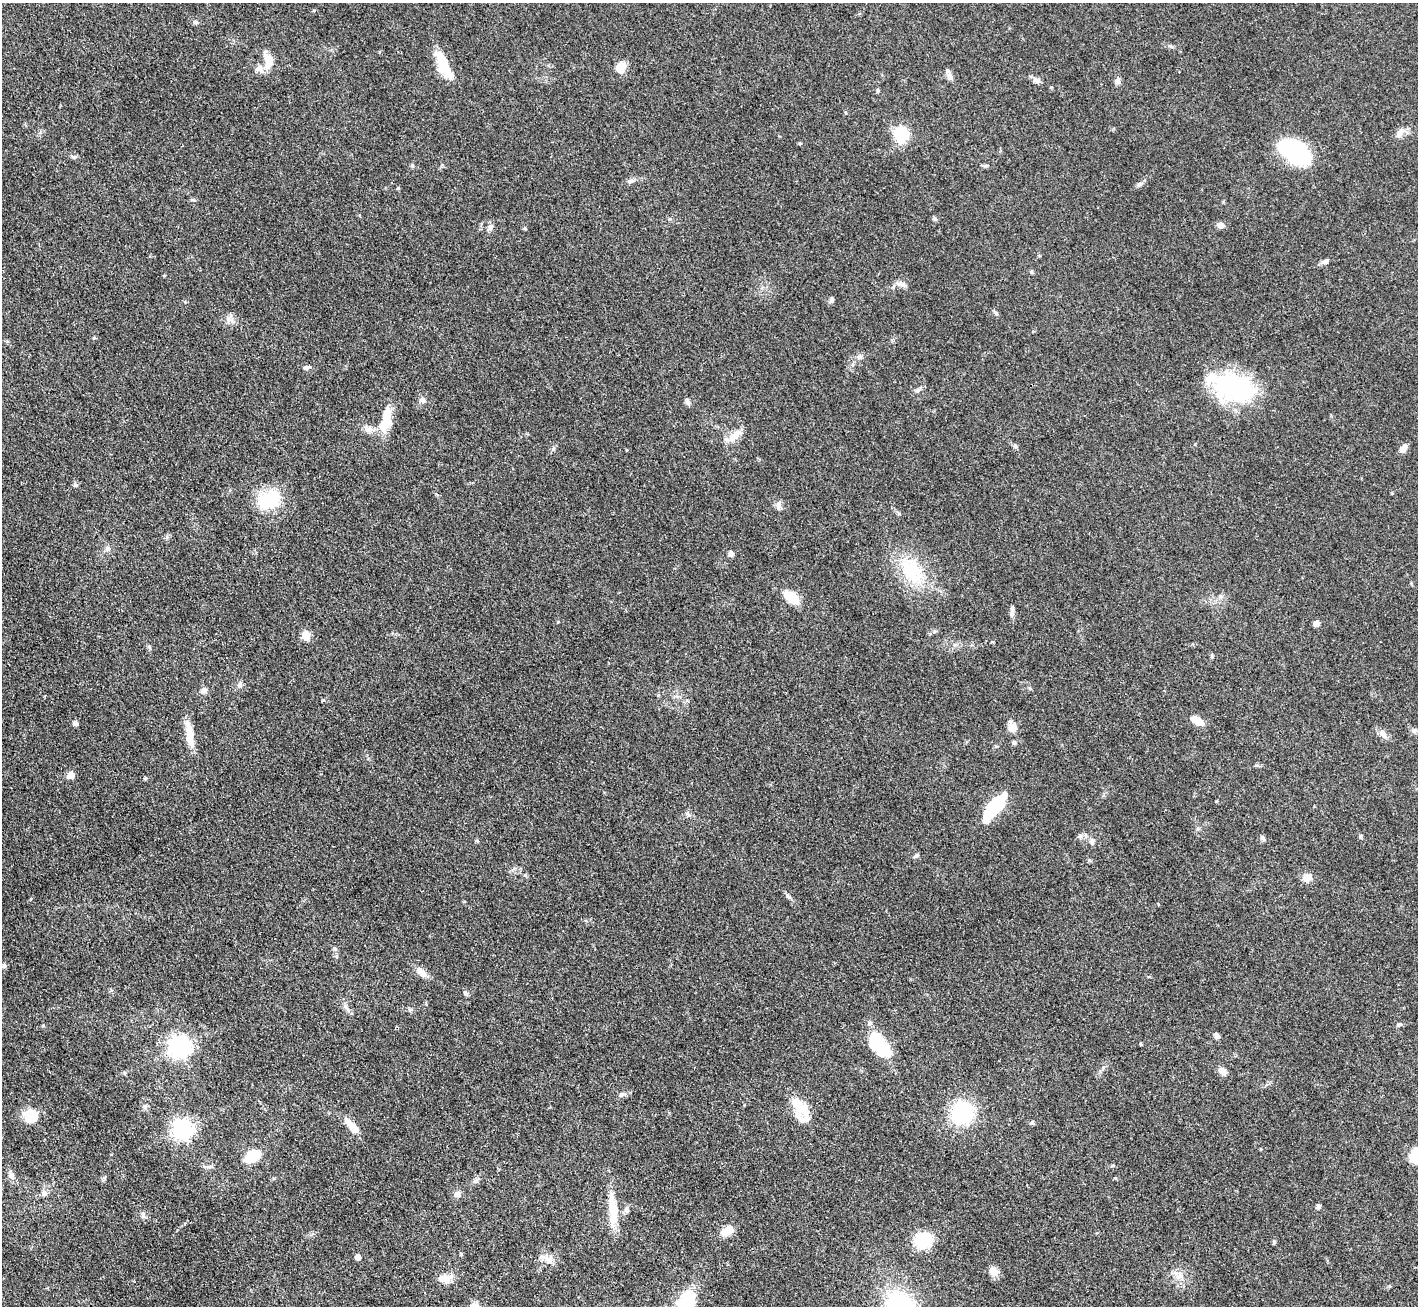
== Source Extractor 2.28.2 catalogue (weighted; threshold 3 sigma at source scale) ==
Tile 7 of 4 x 4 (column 3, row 2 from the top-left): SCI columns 2831-4246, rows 2893-4196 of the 5663 x 5651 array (HDU 1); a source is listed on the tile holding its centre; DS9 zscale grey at full resolution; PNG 1420 x 1308 px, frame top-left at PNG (2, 3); no overlay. Shown black and unused: <1% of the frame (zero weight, under 3 of 4 exposures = <1% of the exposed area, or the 3 px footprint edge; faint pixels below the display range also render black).
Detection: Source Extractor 2.28.2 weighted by HDU 2 'WHT'; one run over the whole footprint, this tile lists its part. Background 0.0509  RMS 0.0048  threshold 0.0218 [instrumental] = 3 sigma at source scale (4.5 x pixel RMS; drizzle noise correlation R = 1.50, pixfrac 1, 0.05/0.05 arcsec/px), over >= 5 px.
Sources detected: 109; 1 inside a brighter object's white glare — not listed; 4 inside a brighter listed object's ellipse — not listed separately; the other 104 listed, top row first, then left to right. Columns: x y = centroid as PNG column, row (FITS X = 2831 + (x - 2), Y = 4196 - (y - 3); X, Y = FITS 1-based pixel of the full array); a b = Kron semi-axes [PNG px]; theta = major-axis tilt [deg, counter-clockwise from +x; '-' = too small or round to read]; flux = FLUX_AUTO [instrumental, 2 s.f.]
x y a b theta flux
196 22 6 5 - 0.91
268 61 22 10 -81 7.6
444 64 36 11 -66 14
621 67 12 10 60 5.7
259 68 12 10 1 3.2
950 76 15 5 -62 1.9
1037 80 11 7 -21 1.8
1117 81 8 7 - 1.7
878 90 6 4 -90 0.63
1400 132 15 7 50 3.2
902 134 18 16 -72 16
1294 151 35 19 -29 41
412 166 6 4 -1 0.66
630 181 10 5 14 1.5
1140 184 10 5 30 1.3
398 188 4 4 - 0.53
935 218 6 5 - 0.87
1220 225 8 6 -13 2.6
490 227 8 7 - 1.7
525 228 5 4 - 0.56
1325 261 11 6 23 1.6
902 284 12 7 -24 2.3
831 300 9 5 74 1.1
996 313 8 4 -37 0.85
94 338 5 3 - 0.49
860 357 8 6 46 1.3
306 368 10 4 15 1.2
1234 387 47 28 -15 58
423 400 7 6 - 1.4
687 402 8 6 -56 1.4
386 422 27 15 70 12
369 429 11 10 - 3.2
734 436 19 9 49 5.8
1015 446 7 5 -46 0.91
1404 448 10 6 58 2.9
76 485 6 4 17 0.67
269 500 28 20 27 22
779 504 7 6 - 1.6
107 549 6 5 - 1.2
731 554 6 6 - 1.8
912 570 43 24 -59 26
791 597 14 8 -37 12
1012 608 10 6 -67 1.4
1316 624 5 4 - 5.5
306 636 5 5 - 16
149 647 7 4 -45 0.74
240 685 7 5 71 1.2
204 690 8 7 - 1.9
1196 720 14 8 -28 5.9
76 723 6 6 - 1.6
1012 728 9 8 - 5.4
1414 730 7 7 - 1.3
189 734 37 8 -81 8.1
1383 734 11 7 -56 2.8
1014 743 6 5 - 0.84
1257 765 6 4 -19 0.69
71 775 6 6 - 4.2
145 778 5 4 - 0.59
1217 801 5 3 - 0.42
990 811 28 9 53 25
1360 836 5 5 - 0.78
1263 838 7 5 -48 0.99
1092 842 8 5 82 1.3
916 856 7 5 56 0.97
1307 878 11 9 31 3.9
789 897 11 4 -45 1.2
334 948 6 5 - 0.79
4 966 6 6 - 0.99
421 972 15 8 -43 4.2
465 993 8 5 -52 0.99
410 1009 6 4 18 0.77
1399 1024 9 3 11 0.83
1217 1036 8 6 -63 1.6
1141 1044 4 3 - 0.43
880 1045 22 11 -53 42
179 1047 8 8 - 270
1223 1071 11 8 -51 2.7
621 1095 10 5 18 1.4
145 1106 6 5 - 1
799 1106 33 13 -50 12
962 1113 10 10 - 100
32 1117 20 17 77 7.8
1032 1123 6 4 19 0.67
352 1127 22 7 -48 7.1
182 1129 8 7 - 230
252 1156 15 10 30 11
12 1176 11 7 -59 2.1
477 1180 9 4 42 1.2
44 1193 8 7 - 1.6
457 1194 10 8 55 1.8
1318 1207 6 5 - 1.1
613 1209 37 13 -81 13
143 1215 9 6 -83 1.3
727 1231 11 8 22 7.6
923 1240 12 11 - 26
1274 1242 5 4 - 0.77
461 1254 5 4 - 0.57
358 1257 5 4 - 3.9
548 1260 11 9 -62 3.4
994 1271 12 9 -36 3.7
1179 1276 9 6 24 2.1
445 1279 20 10 8 5.5
687 1301 28 24 42 23
475 1306 21 8 -19 3.5
Isophote crosses this tile's border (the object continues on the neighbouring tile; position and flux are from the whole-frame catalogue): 2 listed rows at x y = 687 1301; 475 1306
Unlisted compact peaks at least as high as the median listed source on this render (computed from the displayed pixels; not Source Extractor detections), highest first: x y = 553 449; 43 1025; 124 1073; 1220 596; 899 514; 194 200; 558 622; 1089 860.